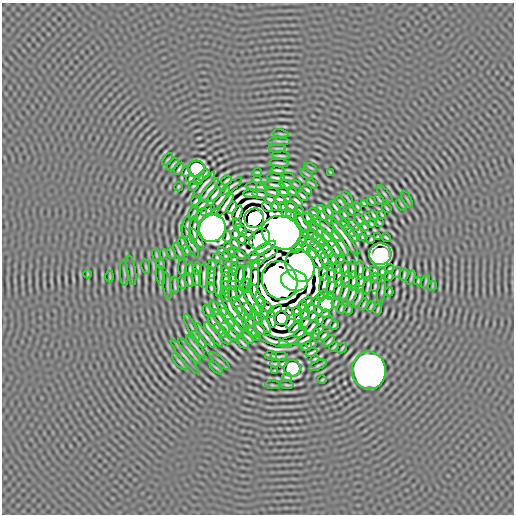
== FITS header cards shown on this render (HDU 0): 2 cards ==
NAXIS1  =                  512 / length of data axis 1
NAXIS2  =                  512 / length of data axis 2

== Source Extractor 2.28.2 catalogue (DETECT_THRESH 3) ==
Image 512 x 512 px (HDU 0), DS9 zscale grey, 1 PNG px = 1 image px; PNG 516 x 516 px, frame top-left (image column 1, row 512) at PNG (2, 3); each listed source drawn as its Kron ellipse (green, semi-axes under 4 px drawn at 4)
Background -1.04e-07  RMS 4.1e-05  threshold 1.23e-04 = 3 sigma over >= 5 px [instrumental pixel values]
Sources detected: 333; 9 with non-positive FLUX_AUTO (blend fragments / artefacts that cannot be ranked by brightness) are neither listed nor drawn; the other 324 listed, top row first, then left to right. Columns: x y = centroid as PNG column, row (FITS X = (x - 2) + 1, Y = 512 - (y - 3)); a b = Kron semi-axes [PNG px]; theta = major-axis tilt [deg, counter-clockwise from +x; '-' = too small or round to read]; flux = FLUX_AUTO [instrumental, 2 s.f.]
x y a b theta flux
281 134 8 3 -9 3.5e-03
279 141 11 2 0 5.2e-03
277 148 8 3 3 4.2e-03
281 156 9 2 -4 5.9e-03
168 159 7 3 54 4.1e-03
279 163 10 2 -7 6.3e-03
173 164 7 2 51 4.5e-03
311 168 6 3 -29 3.3e-03
179 169 7 2 57 4.9e-03
196 169 8 8 - 4.3e-01
278 170 7 2 -8 5.7e-03
186 172 4 2 - 4.7e-03
257 172 5 2 - 3.0e-03
330 172 3 2 - 2.0e-03
307 174 7 2 -34 3.1e-03
204 175 7 2 42 4.6e-03
288 177 7 2 -6 4.8e-03
190 178 4 3 - 4.3e-03
276 178 9 2 -8 6.3e-03
199 180 6 2 47 5.2e-03
227 180 6 2 38 4.8e-03
257 180 5 2 - 3.7e-03
296 184 5 2 - 3.3e-03
312 184 6 2 -33 3.3e-03
204 185 17 2 50 1.0e-02
275 185 9 2 -6 6.2e-03
285 185 6 2 -16 4.7e-03
194 186 5 2 - 3.6e-03
178 187 5 2 - 2.5e-03
231 187 13 2 36 7.4e-03
256 187 10 2 -8 5.4e-03
262 187 6 2 -12 4.3e-03
209 190 14 3 52 9.6e-03
307 190 5 2 - 4.7e-03
273 192 8 2 -12 6.2e-03
283 192 6 2 -13 6.4e-03
292 192 5 2 - 3.6e-03
251 194 7 2 -2 5.0e-03
260 194 7 2 -10 6.9e-03
384 194 11 2 -48 4.6e-03
215 195 9 2 49 9.3e-03
302 196 6 2 -38 5.4e-03
347 198 7 2 -54 3.5e-03
220 199 15 3 53 1.1e-02
270 199 6 3 -22 6.1e-03
280 199 6 3 -20 6.4e-03
288 199 4 2 - 4.1e-03
407 199 9 3 -61 3.1e-03
379 200 5 2 - 3.2e-03
196 201 5 2 - 4.8e-03
297 201 7 2 -41 6.1e-03
371 201 5 2 - 3.6e-03
341 202 7 2 -50 4.4e-03
364 204 4 2 - 3.1e-03
401 204 7 3 -60 3.1e-03
226 205 13 2 57 7.7e-03
202 206 7 2 45 5.8e-03
276 206 6 3 -22 5.4e-03
267 207 6 3 -36 5.3e-03
283 207 5 3 - 3.7e-03
292 207 7 3 -26 5.8e-03
335 207 7 2 -50 4.9e-03
357 207 5 2 - 3.5e-03
232 208 6 3 61 9.0e-03
320 208 4 2 - 3.0e-03
387 208 5 2 - 3.4e-03
208 210 7 2 31 5.2e-03
299 211 5 2 - 4.1e-03
329 211 5 2 - 5.1e-03
351 211 5 2 - 3.7e-03
194 213 7 2 64 4.5e-03
238 213 8 3 68 1.4e-02
286 213 5 3 - 5.2e-03
314 214 6 3 -59 4.8e-03
201 215 8 2 55 6.2e-03
292 215 6 3 -37 6.4e-03
344 215 4 2 - 3.6e-03
374 215 5 2 - 4.1e-03
382 215 4 2 - 2.9e-03
323 216 5 2 - 4.9e-03
337 217 6 2 -55 3.5e-03
366 217 5 2 - 4.1e-03
254 218 10 9 - 4.1e+00
308 219 6 3 -58 6.7e-03
359 220 6 2 -51 4.8e-03
316 221 6 2 -51 3.1e-03
330 221 4 2 - 2.9e-03
302 222 13 3 -59 5.5e-03
237 223 5 3 - 4.4e-03
379 223 4 2 - 3.0e-03
371 224 3 2 - 3.0e-03
344 225 6 2 -49 5.0e-03
354 225 6 2 -46 5.4e-03
187 227 11 2 85 5.5e-03
364 227 4 2 - 4.0e-03
212 228 14 13 - 6.9e+00
313 228 5 2 - 4.3e-03
327 228 19 2 -41 7.8e-03
194 230 14 3 86 3.3e-03
241 230 6 3 -48 6.1e-03
358 230 5 2 - 5.0e-03
350 231 7 2 -55 5.7e-03
320 232 15 2 -42 5.1e-03
281 233 20 16 -21 2.6e+01
305 233 3 3 - 3.9e-03
235 234 5 3 - 4.9e-03
248 235 7 3 -19 5.2e-03
312 235 6 3 -29 4.4e-03
228 237 6 3 83 5.2e-03
336 237 6 2 -45 5.1e-03
345 237 22 2 -54 1.5e-02
354 237 5 2 - 5.0e-03
362 237 4 2 - 3.1e-03
378 237 4 3 - 3.1e-03
386 237 5 2 - 3.8e-03
197 239 12 2 -60 1.1e-02
242 239 4 3 - 5.6e-03
260 239 11 9 42 1.2e+00
318 239 7 3 -46 5.5e-03
371 239 4 3 - 3.2e-03
302 240 5 3 - 3.7e-03
190 241 18 2 -63 8.0e-03
309 242 5 3 - 6.0e-03
183 243 6 2 -70 4.8e-03
235 243 6 3 -52 4.9e-03
340 243 15 2 -59 1.2e-02
332 244 16 2 -53 1.5e-02
324 245 7 3 -56 6.9e-03
228 246 3 3 - 3.5e-03
315 246 6 3 -46 8.0e-03
298 247 7 3 42 1.1e-02
264 248 13 3 30 1.6e-02
306 248 4 3 - 8.4e-03
186 250 6 2 -67 3.8e-03
222 250 4 3 - 3.4e-03
179 251 9 3 -65 5.0e-03
328 251 7 3 -60 8.7e-03
336 251 5 2 - 6.1e-03
232 252 3 3 - 3.2e-03
320 252 7 3 -60 8.6e-03
172 253 6 2 -78 3.5e-03
312 253 6 3 -55 8.3e-03
164 254 5 2 - 2.8e-03
268 254 11 3 31 5.0e-03
380 254 11 11 - 1.1e+00
156 255 6 2 -77 2.8e-03
240 255 5 2 - 4.6e-03
225 256 3 2 - 2.7e-03
254 256 5 3 - 7.0e-03
217 257 3 2 - 3.1e-03
234 259 4 3 - 3.4e-03
316 259 11 3 -60 1.4e-02
325 259 6 3 -73 6.9e-03
333 259 6 3 -78 3.8e-03
341 259 5 2 - 3.7e-03
261 260 5 3 - 5.9e-03
161 264 5 3 - 2.4e-03
212 264 4 2 - 3.0e-03
228 264 3 3 - 2.7e-03
255 264 5 3 - 4.6e-03
300 266 17 14 -62 6.9e+00
330 266 5 2 - 3.2e-03
146 267 7 3 -81 3.3e-03
182 267 8 3 86 4.2e-03
197 268 6 2 88 4.7e-03
337 268 6 2 -84 5.0e-03
190 269 6 2 88 4.8e-03
234 269 5 2 - 3.9e-03
345 269 8 3 -86 5.8e-03
353 269 9 2 89 6.9e-03
389 269 4 2 - 3.5e-03
131 270 15 2 -80 3.2e-03
360 270 10 2 87 6.8e-03
375 271 5 3 - 4.1e-03
226 272 5 3 - 5.6e-03
382 272 4 3 - 4.0e-03
397 272 5 2 - 4.3e-03
124 273 13 3 -86 4.6e-03
211 273 5 3 - 4.8e-03
240 273 9 3 76 8.0e-03
324 273 7 3 88 7.2e-03
88 274 4 3 - 2.6e-03
367 274 7 2 -85 5.4e-03
160 275 10 3 -80 2.9e-03
331 275 8 3 -88 9.5e-03
404 275 6 2 75 4.3e-03
204 276 12 2 88 1.0e-02
233 276 6 3 87 6.3e-03
389 276 4 2 - 3.6e-03
110 277 6 3 -90 2.7e-03
196 277 8 2 -83 6.5e-03
339 277 10 3 85 7.4e-03
375 277 4 2 - 2.8e-03
411 277 7 2 74 3.8e-03
247 278 14 3 84 1.5e-02
211 279 6 2 -90 5.0e-03
218 279 18 2 89 1.7e-02
255 279 19 3 86 1.3e-02
346 279 8 3 87 8.1e-03
189 280 7 2 -79 5.2e-03
225 280 7 3 86 7.5e-03
280 280 20 17 -63 2.0e+01
361 280 6 2 -87 4.6e-03
240 281 16 2 88 1.5e-02
294 281 13 10 -14 6.6e+00
353 281 9 2 86 8.0e-03
418 281 4 2 - 2.9e-03
426 281 7 3 71 3.2e-03
182 283 6 2 -79 4.7e-03
233 283 7 3 88 7.1e-03
324 284 11 3 80 8.2e-03
175 285 8 2 -84 5.0e-03
167 286 13 2 -82 4.7e-03
247 286 7 3 90 8.3e-03
331 286 9 3 81 9.2e-03
368 286 9 2 79 6.3e-03
375 286 5 2 - 3.9e-03
432 286 5 3 - 2.1e-03
225 287 6 2 -77 5.0e-03
211 288 5 2 - 4.3e-03
338 288 11 3 75 4.5e-03
382 291 13 2 83 5.7e-03
345 292 10 2 70 7.7e-03
389 292 4 2 - 3.5e-03
226 295 7 2 -79 4.1e-03
233 295 9 2 -83 7.0e-03
256 295 15 3 -62 1.1e-02
322 295 7 3 52 5.9e-03
352 295 9 2 68 6.3e-03
330 296 4 2 - 3.4e-03
359 298 10 2 65 6.4e-03
251 300 20 3 -60 2.6e-03
262 302 6 2 -59 1.1e-02
307 302 5 3 - 5.5e-03
316 302 5 2 - 4.3e-03
244 303 19 3 -65 1.7e-03
336 303 5 2 - 3.7e-03
326 304 8 7 - 2.1e-01
364 304 6 2 66 4.1e-03
237 306 9 3 -61 1.1e-02
303 306 6 3 66 4.8e-03
371 307 5 2 - 3.8e-03
215 308 7 2 -69 5.8e-03
267 308 7 3 -44 1.0e-03
311 308 5 3 - 5.4e-03
222 309 6 2 -70 5.3e-03
258 309 5 3 - 9.0e-03
341 309 5 2 - 3.5e-03
378 309 5 2 - 3.5e-03
319 310 4 3 - 4.1e-03
349 310 4 2 - 3.0e-03
208 311 6 2 -68 4.6e-03
250 311 9 2 -56 8.3e-03
274 311 8 3 36 6.8e-03
297 311 5 3 - 7.1e-03
233 312 21 3 -59 6.7e-03
290 313 6 3 -64 4.1e-03
243 314 8 3 -54 8.5e-03
264 314 5 3 - 5.9e-03
305 314 6 3 67 2.8e-03
326 314 4 2 - 3.5e-03
313 316 5 3 - 5.8e-03
228 317 11 2 -55 1.0e-02
257 317 8 3 -53 3.5e-03
281 318 7 7 - 4.9e-01
298 318 5 3 - 6.7e-03
271 319 9 3 -80 6.3e-03
320 320 5 3 - 4.6e-03
221 321 14 2 -55 1.1e-02
250 321 7 2 -51 6.5e-03
291 321 8 3 67 5.0e-04
327 322 7 2 59 4.9e-03
242 323 9 2 -53 8.0e-03
265 323 11 3 -62 9.5e-04
305 323 7 3 49 5.9e-03
214 324 9 2 -57 8.2e-03
334 325 5 2 - 3.9e-03
192 327 15 3 -62 6.0e-03
296 327 8 3 44 3.8e-03
311 327 10 2 50 6.5e-03
236 328 11 2 -48 9.3e-03
259 328 7 2 -47 7.3e-03
319 329 6 2 43 4.5e-03
220 331 8 2 -50 5.9e-03
251 331 6 2 -42 4.6e-03
230 332 12 2 -47 7.6e-03
301 333 7 3 33 8.3e-03
315 334 5 2 - 3.4e-03
205 335 15 2 -52 1.1e-02
214 335 15 2 -54 1.3e-02
256 336 6 2 -45 4.7e-03
324 336 5 2 - 5.2e-03
247 337 8 2 -42 6.3e-03
199 339 10 3 -54 7.0e-03
226 339 6 2 -47 4.5e-03
305 339 10 2 28 7.8e-03
274 341 18 3 -17 4.2e-04
289 341 10 2 14 6.1e-03
329 341 6 2 48 5.3e-03
243 343 7 2 -43 5.4e-03
311 344 5 2 - 4.4e-03
196 347 14 2 -52 9.1e-03
307 347 5 2 - 4.7e-03
334 347 5 2 - 3.7e-03
342 348 6 2 54 4.0e-03
190 351 16 3 -49 7.0e-03
311 353 6 2 23 5.1e-03
271 356 6 2 -6 4.8e-03
279 356 9 2 2 6.1e-03
185 357 22 3 -51 7.4e-03
315 359 4 2 - 3.6e-03
219 361 13 3 -39 5.5e-03
180 362 10 3 -49 4.9e-03
275 363 4 2 - 3.2e-03
283 364 4 3 - 3.3e-03
318 365 9 3 26 4.4e-03
216 368 8 3 -44 3.5e-03
292 368 8 8 - 3.3e-01
369 370 19 17 -83 7.1e+00
275 371 3 2 - 2.6e-03
287 377 5 2 - 4.3e-03
322 380 4 3 - 2.5e-03
272 385 7 3 -4 3.3e-03
287 385 7 2 -9 3.8e-03
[9 non-positive-flux detections neither listed nor drawn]